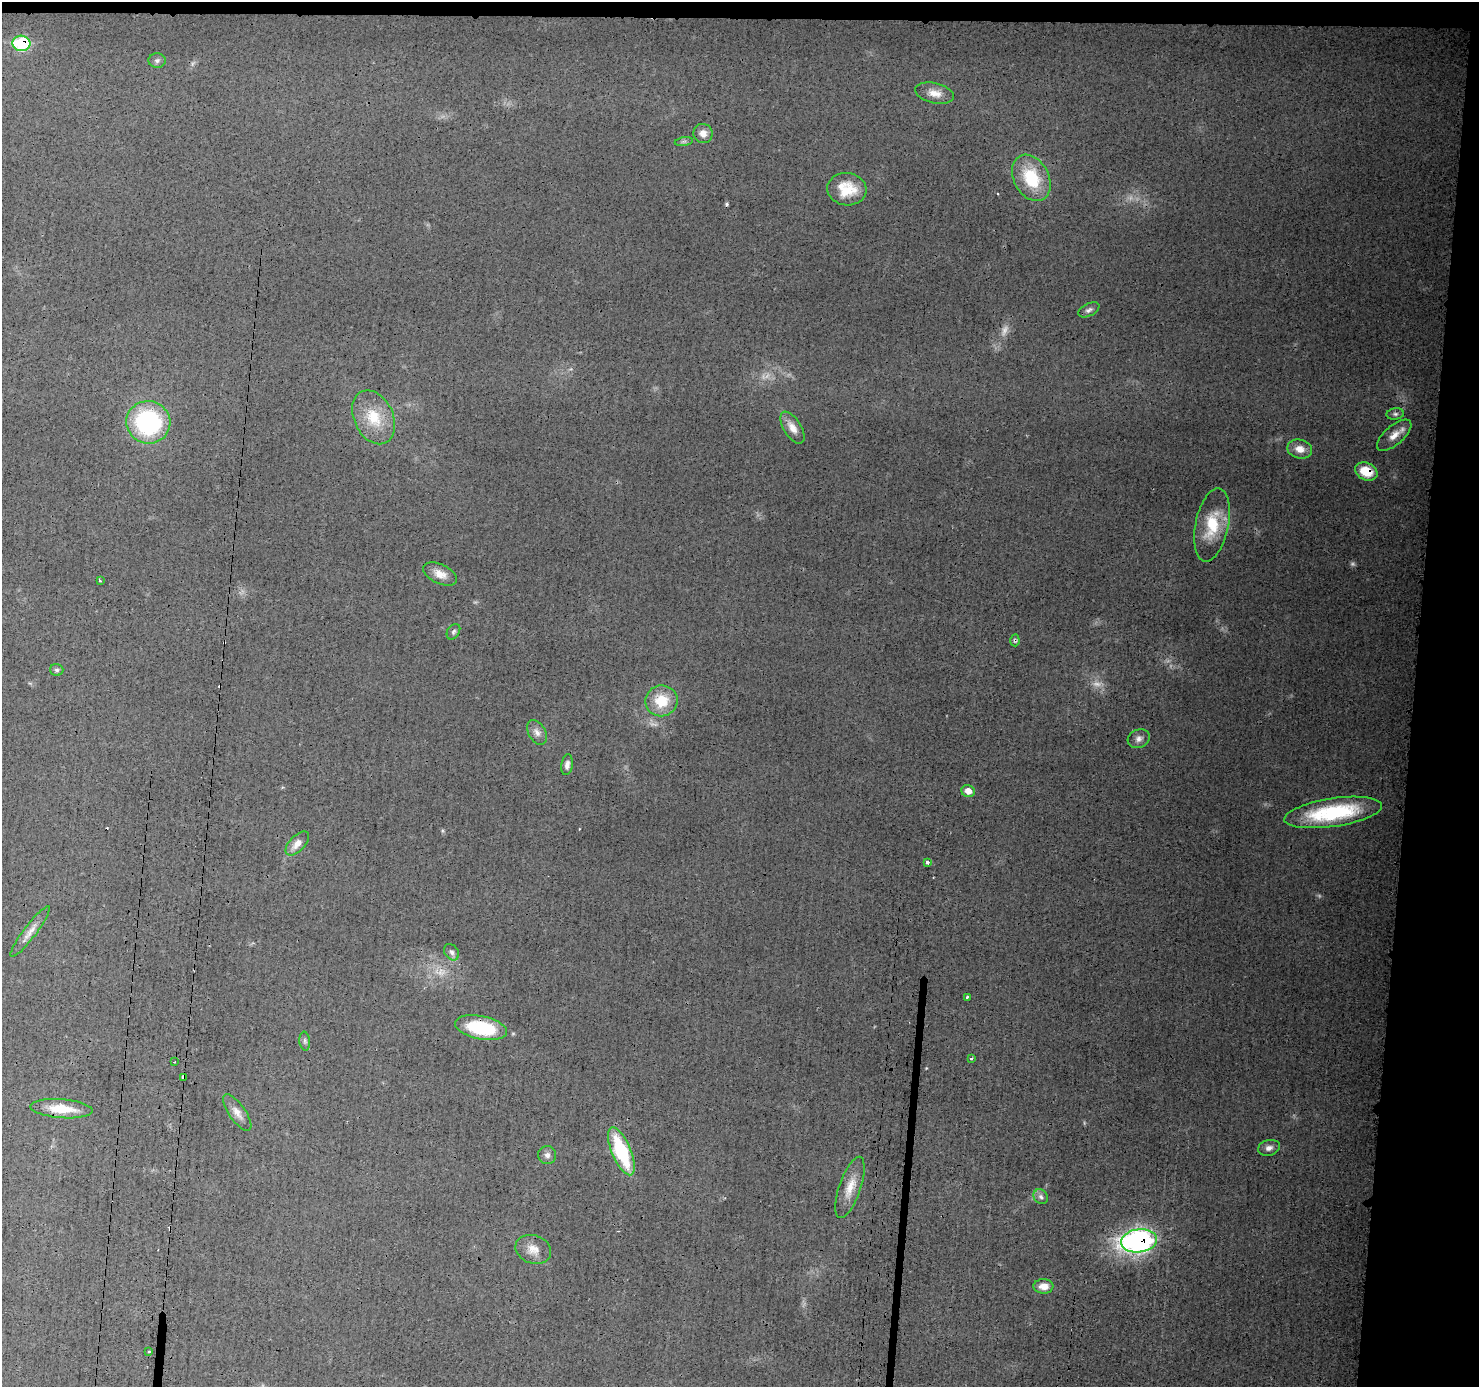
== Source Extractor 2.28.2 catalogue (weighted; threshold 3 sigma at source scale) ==
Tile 3 of 3 x 3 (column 3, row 1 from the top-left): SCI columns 2962-4438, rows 2877-4261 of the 4448 x 4462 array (HDU 1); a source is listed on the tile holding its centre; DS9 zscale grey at full resolution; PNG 1481 x 1389 px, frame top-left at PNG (2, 2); each listed source drawn as its Kron ellipse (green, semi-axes under 4 px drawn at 4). Shown black and unused: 6% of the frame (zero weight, under 3 of 4 exposures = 1% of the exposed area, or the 3 px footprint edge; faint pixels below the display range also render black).
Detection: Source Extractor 2.28.2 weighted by HDU 2 'WHT'; one run over the whole footprint, this tile lists its part. Background 0.0142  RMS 0.0031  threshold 0.0138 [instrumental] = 3 sigma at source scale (4.5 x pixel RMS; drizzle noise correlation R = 1.50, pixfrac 1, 0.05/0.05 arcsec/px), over >= 5 px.
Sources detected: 58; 6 too faint to see at this stretch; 4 cosmic-ray / hot-pixel residue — neither listed nor drawn; the other 48 listed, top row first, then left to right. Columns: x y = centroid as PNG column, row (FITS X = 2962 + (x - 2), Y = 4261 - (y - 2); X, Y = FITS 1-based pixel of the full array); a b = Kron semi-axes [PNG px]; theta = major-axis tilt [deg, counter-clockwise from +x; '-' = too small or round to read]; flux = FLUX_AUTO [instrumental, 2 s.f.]
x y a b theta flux
21 43 9 7 -4 26
157 61 8 7 - 0.91
934 93 19 10 -13 3.3
703 133 10 9 - 2.2
684 142 9 4 9 0.67
1031 178 24 17 -61 15
847 189 20 16 -7 8.1
1089 310 11 6 27 1.1
1395 414 9 5 8 0.84
374 417 28 19 -64 10
148 422 22 21 - 42
792 428 18 8 -58 3.1
1394 435 21 9 41 3.6
1300 449 12 9 -12 3.3
1366 472 11 8 -25 7.9
1212 525 37 16 78 13
440 574 18 9 -25 3.2
100 581 4 3 - 0.36
453 632 8 6 58 0.76
1015 640 6 4 -87 0.56
57 670 7 6 - 0.69
661 701 16 15 - 8.7
537 732 13 8 -59 1.9
1139 739 11 9 26 1.6
567 765 10 5 81 1.4
968 791 7 6 - 2.7
1333 812 49 14 8 26
297 843 15 7 47 2.9
928 862 3 3 - 1.8
30 932 31 6 53 2.8
452 952 9 6 -57 0.99
967 997 3 2 - 0.65
481 1028 26 11 -11 19
305 1041 9 5 -85 0.76
971 1059 3 3 - 0.4
174 1062 2 2 - 0.35
183 1077 3 3 - 11
62 1109 31 9 -4 7.5
237 1112 21 8 -55 2.7
1269 1148 11 7 15 1.5
621 1151 26 9 -67 23
547 1155 9 9 - 1.3
850 1187 32 10 71 5.4
1041 1197 8 6 -46 1
1139 1241 18 11 7 100
533 1249 18 14 -21 3.8
1043 1286 10 7 -2 3
149 1351 3 2 - 0.37
Overlapping masked pixels (flux is a lower limit): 5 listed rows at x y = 21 43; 1366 472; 1015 640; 183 1077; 1139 1241